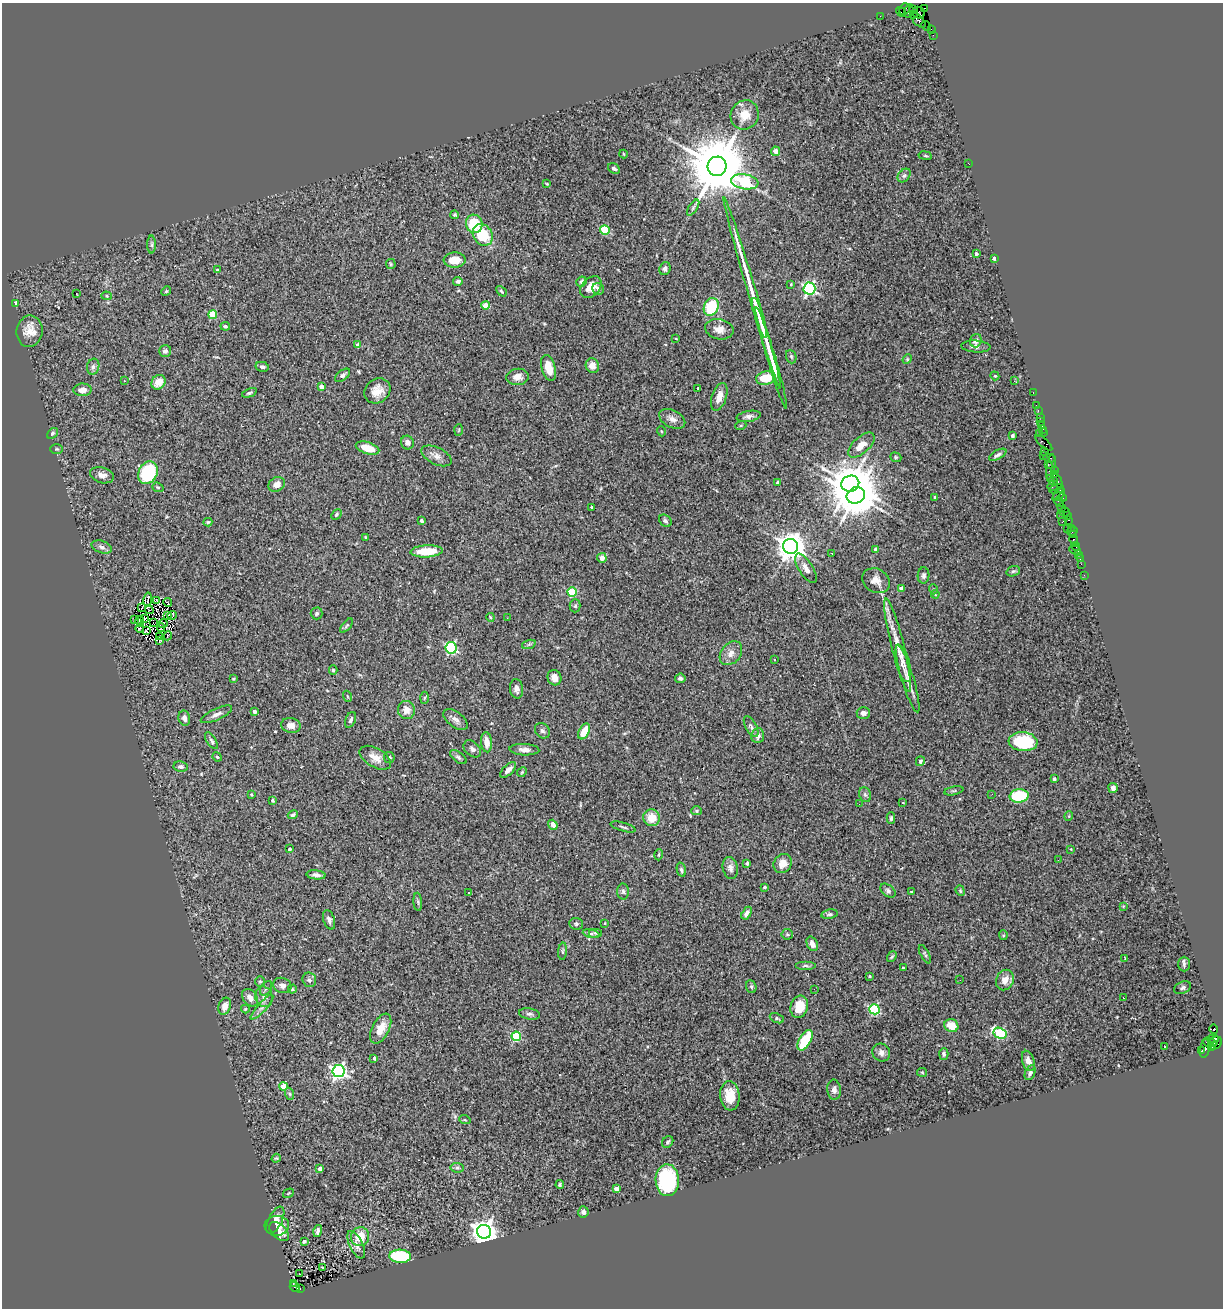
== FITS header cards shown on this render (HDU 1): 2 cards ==
NAXIS1  =                 1221
NAXIS2  =                 1306

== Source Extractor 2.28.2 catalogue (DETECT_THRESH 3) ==
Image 1221 x 1306 px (HDU 1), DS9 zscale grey, 1 PNG px = 1 image px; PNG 1225 x 1310 px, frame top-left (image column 1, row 1306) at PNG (2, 3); each listed source drawn as its Kron ellipse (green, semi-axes under 4 px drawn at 4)
Background 2.36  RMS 0.09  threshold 0.271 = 3 sigma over >= 5 px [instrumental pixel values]
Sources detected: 344; all 344 listed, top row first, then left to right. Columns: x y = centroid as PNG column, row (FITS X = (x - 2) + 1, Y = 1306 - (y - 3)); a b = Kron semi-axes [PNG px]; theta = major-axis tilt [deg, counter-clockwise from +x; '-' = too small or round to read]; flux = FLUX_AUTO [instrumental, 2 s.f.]
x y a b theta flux
905 9 6 5 - 380
913 9 4 3 - 160
924 9 4 3 - 97
909 11 7 2 70 500
901 12 5 2 - 300
918 13 6 5 - 540
913 15 3 3 - 280
880 16 2 2 - 40
918 20 9 5 -46 1200
926 26 5 3 - 240
931 29 4 2 - 140
933 35 2 2 - 37
745 115 15 14 - 91
776 151 4 4 - 53
624 154 4 3 - 4.6
925 156 7 3 -9 7.2
968 163 2 2 - 50
717 166 9 9 - 55000
614 168 6 4 -31 12
904 175 8 5 48 14
745 182 14 7 -8 550
547 184 3 2 - 5.5
693 208 9 3 57 12
455 215 4 4 - 8.3
474 224 9 8 - 230
605 230 5 5 - 200
483 235 11 9 -56 230
152 245 9 4 -90 14
976 254 3 3 - 16
994 258 4 3 - 20
455 260 11 7 3 92
391 264 5 4 - 7.7
665 268 7 5 70 17
217 270 4 4 - 7.7
458 281 5 4 - 13
581 281 5 5 - 17
791 284 3 3 - 6.5
591 287 12 8 45 93
809 288 6 6 - 1100
598 289 6 5 - 18
166 291 5 4 - 6.5
501 291 6 3 -47 7.8
752 293 100 4 -74 350
76 294 2 2 - 34
107 296 5 4 - 8
16 303 4 3 - 30
486 305 4 4 - 110
711 307 9 7 65 240
213 315 4 4 - 200
760 318 21 3 -73 77
225 326 4 4 - 11
719 329 14 10 -11 52
29 331 16 13 82 75
676 339 3 2 - 4
976 341 7 5 71 33
358 345 4 4 - 28
976 346 14 6 -4 25
165 351 6 5 - 16
791 357 7 5 -70 9.7
771 358 53 3 -73 190
907 359 5 4 - 6.6
592 366 7 6 - 51
93 367 8 6 74 19
262 367 7 5 -13 15
549 368 13 7 -75 110
343 375 8 5 39 15
995 376 5 3 - 6.4
517 377 11 8 6 44
766 378 10 6 10 130
124 381 3 3 - 9
1014 381 3 3 - 8.4
158 382 8 6 47 73
321 387 4 3 - 39
698 388 3 2 - 5.9
82 390 9 6 1 40
377 391 14 11 37 69
249 393 8 4 22 11
1033 393 3 2 - 110
719 397 14 7 72 55
1036 405 2 2 - 70
1038 411 3 2 - 100
749 416 12 5 9 21
1040 417 2 2 - 120
672 419 14 8 -27 37
1040 421 4 2 - 210
741 425 6 3 19 6.8
1042 426 3 3 - 130
1043 429 3 3 - 150
459 430 6 4 87 6.6
661 431 5 3 - 5.2
52 433 6 4 41 11
1044 433 4 3 - 130
1039 434 3 2 - 150
1012 435 3 3 - 17
407 443 7 6 - 26
1044 443 11 4 -42 500
861 445 16 8 42 77
368 448 12 5 -18 100
57 449 6 5 - 8.6
1044 451 2 2 - 190
998 455 9 4 28 20
1043 455 2 2 - 51
436 456 16 8 -27 40
896 457 6 4 -21 8.2
1050 458 6 3 -13 200
1048 464 4 3 - 210
1051 467 13 4 81 1100
1055 470 3 2 - 150
148 473 12 9 64 420
1054 474 4 3 - 310
102 475 12 7 -17 40
1050 478 2 2 - 100
1053 480 3 2 - 180
1058 481 7 3 -68 560
777 482 3 3 - 7.3
277 484 8 7 - 44
850 484 9 8 - 18000
1053 486 5 5 - 650
158 487 6 4 -21 8.5
1057 489 7 4 11 470
856 495 9 8 - 19000
1059 495 8 4 48 630
935 497 3 3 - 12
1062 497 4 3 - 310
1059 502 5 2 - 140
591 507 3 3 - 12
1062 507 2 2 - 130
1065 512 5 2 - 170
336 514 6 3 47 8.5
1060 515 3 2 - 200
1067 515 4 3 - 130
421 520 3 3 - 16
1069 520 3 2 - 140
665 521 7 5 -41 14
208 522 4 3 - 7.9
1062 522 3 2 - 360
1067 528 2 2 - 26
1071 528 2 2 - 190
1072 531 5 3 - 150
1073 535 3 2 - 170
366 537 4 3 - 5.9
1074 540 5 3 - 320
790 546 7 7 - 8600
1075 546 4 3 - 110
102 547 10 6 -19 20
875 549 4 4 - 12
1075 550 6 3 -10 69
426 551 16 6 3 140
832 553 3 2 - 10
1078 555 4 3 - 230
602 558 5 4 - 31
1080 558 3 2 - 97
1081 564 2 2 - 83
806 568 17 7 -57 38
1013 571 7 5 20 12
924 575 8 6 89 16
1084 575 2 2 - 30
876 581 14 11 -30 55
901 588 4 3 - 37
933 589 5 3 - 5.9
572 592 5 4 - 320
935 594 4 3 - 4.6
148 599 7 2 80 7.7
157 601 4 2 - 6.4
168 602 4 2 - 5.2
575 606 6 5 - 11
142 608 3 2 - 3.4
149 610 4 2 - 4.2
317 613 6 6 - 10
172 615 5 3 - 20
167 616 3 3 - 3.8
490 617 4 3 - 5.2
507 618 3 2 - 11
135 619 3 2 - 4.3
145 619 4 2 - 2.4
140 621 5 2 - 3.2
153 622 4 2 - 4.2
163 624 4 2 - 1.1
347 626 8 4 51 9.5
161 627 4 3 - 3.1
140 628 4 3 - 3.2
146 631 3 2 - 5.6
159 636 2 2 - 5.4
168 636 5 2 - 12
159 641 4 2 - 16
529 644 7 4 19 9.4
898 645 48 6 -76 110
451 648 6 5 - 680
731 653 13 9 51 47
775 660 3 2 - 6.6
903 663 19 7 -75 44
333 670 5 4 - 8.8
554 678 8 7 - 39
680 678 5 4 - 14
233 679 4 3 - 6.1
908 679 35 6 -73 63
517 689 9 6 -86 28
347 696 5 3 - 5.9
424 698 6 4 87 8.7
406 710 9 8 - 49
254 712 4 3 - 22
863 713 7 6 - 25
216 714 17 5 25 29
184 718 8 5 -77 28
455 719 14 7 -38 35
351 720 8 5 69 16
291 725 10 7 -12 35
751 727 11 5 -61 17
542 731 8 6 -52 15
584 731 8 5 64 100
758 736 7 6 - 30
211 741 9 4 -59 14
486 742 10 5 -84 52
1023 742 14 9 -5 360
472 749 10 7 -43 22
524 750 15 5 -3 32
217 757 5 4 - 6.1
389 757 5 5 - 10
458 757 9 5 -37 15
375 758 17 9 -30 62
920 761 5 4 - 11
181 767 7 5 -6 16
508 770 10 5 44 39
522 772 5 4 - 7.3
1054 779 3 3 - 26
1113 788 5 5 - 17
954 791 10 3 11 8.8
992 794 3 2 - 11
251 795 4 3 - 7.3
865 795 8 6 -68 15
1019 796 9 6 8 320
273 800 4 4 - 11
903 803 3 2 - 3
859 804 3 2 - 5.5
696 811 5 4 - 8.8
293 815 5 4 - 13
1069 816 5 3 - 5.2
652 818 8 8 - 95
891 818 6 3 88 11
553 825 5 4 - 59
623 827 13 3 -16 12
290 849 3 3 - 12
1071 849 3 3 - 3.9
659 855 6 4 73 8.6
1058 860 2 2 - 4.3
747 863 3 3 - 17
783 863 10 8 54 52
730 868 11 7 -77 28
681 870 7 4 -77 13
316 875 10 4 -5 23
764 887 4 3 - 10
623 891 8 6 -87 15
888 891 9 5 -39 15
960 891 5 4 - 7.2
469 892 2 2 - 8.1
911 892 3 3 - 6.6
418 902 9 3 -86 12
1123 906 4 4 - 5.2
747 913 7 4 59 23
829 914 8 4 10 12
329 920 10 5 -72 20
605 923 4 2 - 3.8
576 924 7 6 - 13
595 933 7 5 0 9.9
591 934 8 3 -10 12
787 934 6 5 - 8.9
1003 935 5 4 - 6.4
812 944 8 5 -63 34
563 951 9 3 85 8.6
925 954 10 4 -63 12
892 957 6 3 52 8.3
1125 958 3 2 - 6.2
1184 964 7 6 - 14
805 966 10 4 0 13
903 968 3 2 - 4.3
869 976 4 3 - 6.4
309 980 7 6 - 20
960 980 3 2 - 4.3
1005 980 10 8 66 54
260 981 5 5 - 9.4
282 985 9 7 -21 27
751 987 6 5 - 9.9
266 988 8 5 54 13
1182 988 9 5 25 15
292 989 4 4 - 6.1
814 989 2 2 - 10
264 997 10 8 -72 35
250 998 9 7 -53 43
1123 998 3 2 - 6.5
225 1006 9 6 70 46
262 1007 16 4 48 26
799 1007 11 8 73 110
245 1009 4 4 - 6.4
874 1009 5 5 - 520
529 1014 10 5 -8 20
777 1018 7 4 -22 9.2
951 1026 7 6 - 83
381 1029 16 8 62 89
1214 1029 5 3 - 1600
1000 1033 7 5 -29 490
516 1036 5 4 - 370
1213 1039 5 3 - 1000
805 1040 11 6 60 230
1210 1043 7 3 -7 760
1215 1043 7 5 37 730
1164 1047 2 2 - 4.4
1205 1048 10 5 77 640
1211 1048 4 3 - 230
1202 1051 3 3 - 160
881 1053 9 8 - 27
944 1054 6 4 89 14
374 1058 3 3 - 12
1028 1061 10 6 -72 39
338 1071 6 6 - 1600
922 1072 5 4 - 6
1030 1073 8 5 67 17
283 1086 4 4 - 130
834 1090 10 6 -84 24
290 1094 6 4 -71 8.7
730 1096 15 9 -84 100
465 1120 6 3 -18 6.3
668 1142 6 5 - 11
276 1158 4 4 - 7
457 1168 6 4 -7 11
320 1169 4 3 - 44
667 1180 16 11 -89 460
560 1185 4 4 - 11
616 1189 4 4 - 43
288 1193 6 2 33 5.4
583 1212 5 5 - 24
275 1220 14 7 63 42
277 1226 12 10 3 46
318 1231 6 4 73 18
279 1232 12 7 -43 45
484 1232 7 7 - 6100
360 1237 10 9 - 110
304 1241 3 3 - 15
356 1245 15 6 -64 39
400 1256 11 6 -2 410
322 1267 3 2 - 3.7
299 1274 3 2 - 7.6
293 1284 3 2 - 160
295 1287 5 5 - 500
300 1289 3 2 - 530